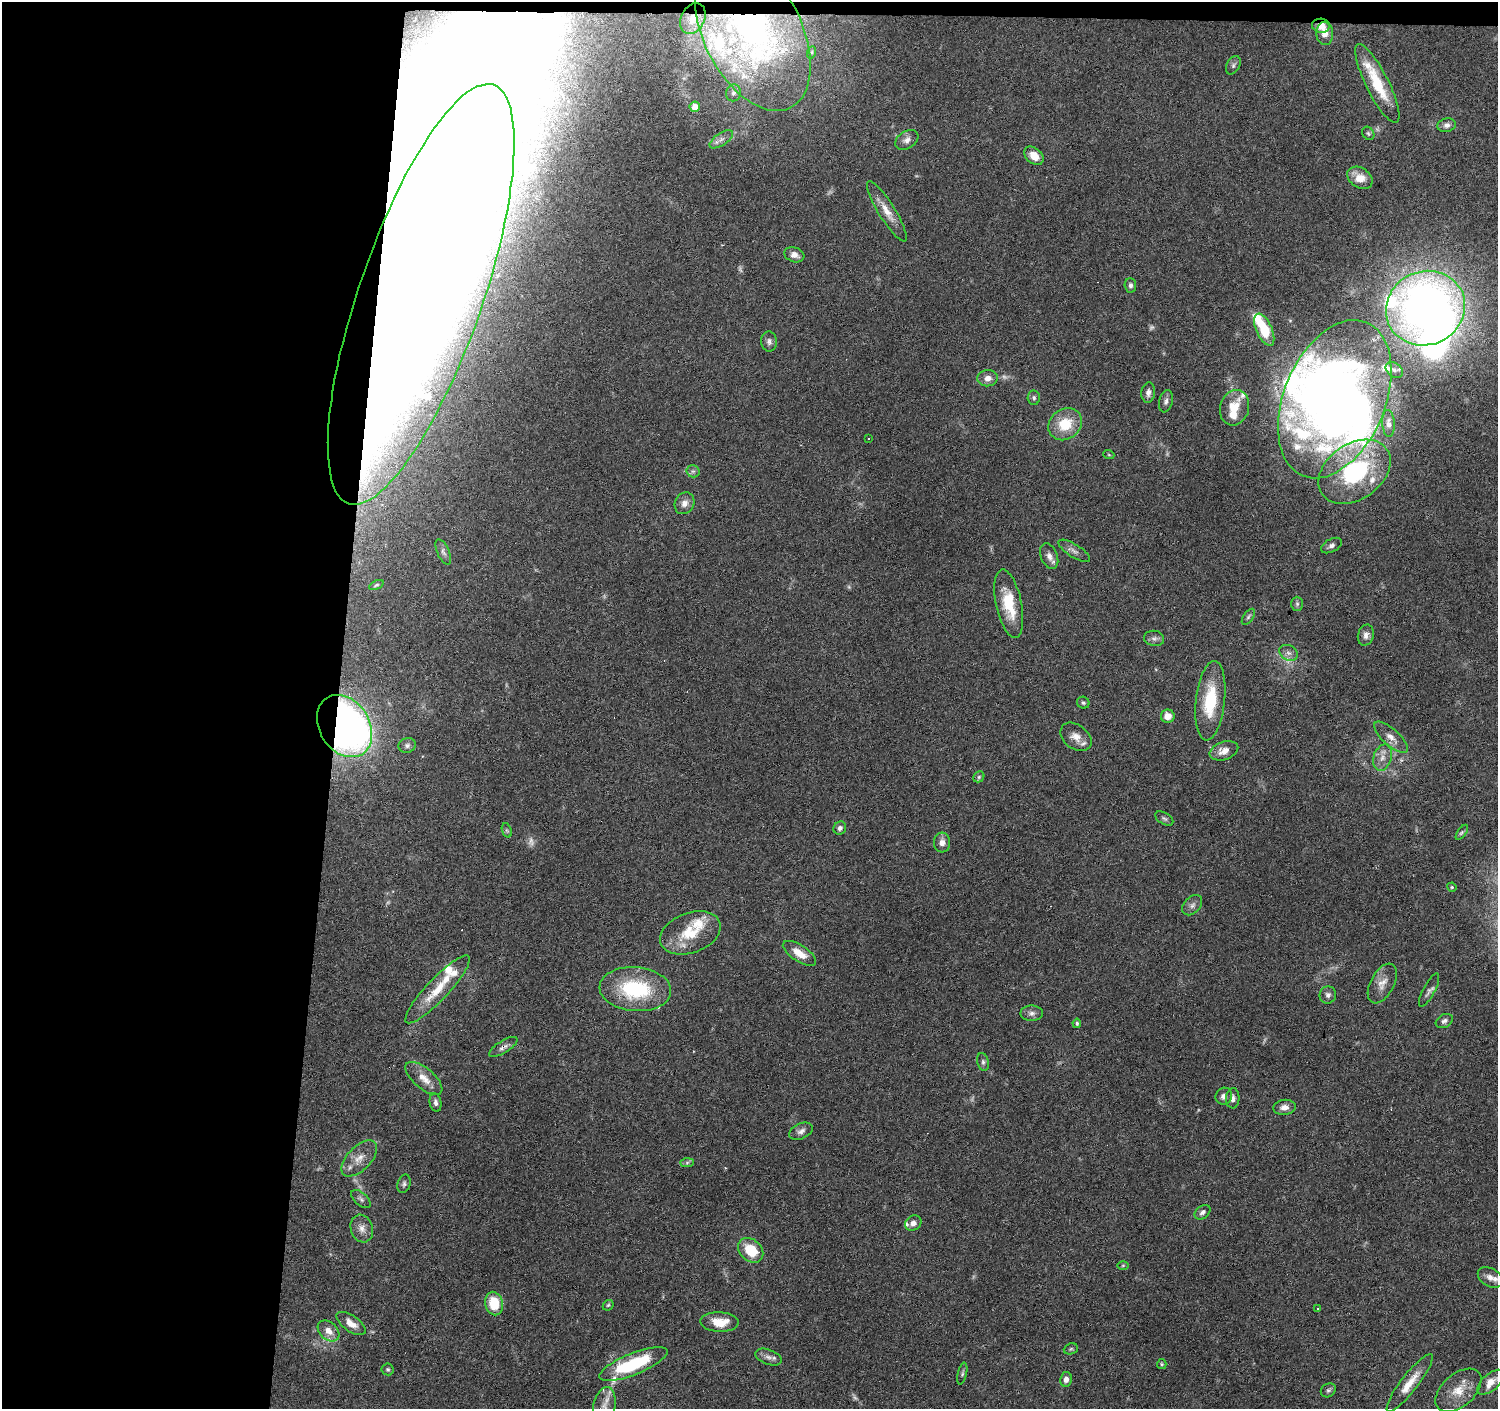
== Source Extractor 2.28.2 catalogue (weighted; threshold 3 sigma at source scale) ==
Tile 1 of 3 x 3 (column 1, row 1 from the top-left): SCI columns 1-1496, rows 3043-4449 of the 4493 x 4730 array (HDU 1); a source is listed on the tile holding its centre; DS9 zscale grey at full resolution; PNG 1500 x 1411 px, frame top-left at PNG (2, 2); each listed source drawn as its Kron ellipse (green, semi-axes under 4 px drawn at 4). Shown black and unused: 23% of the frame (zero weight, under 3 of 6 exposures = <1% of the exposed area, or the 3 px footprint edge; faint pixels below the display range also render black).
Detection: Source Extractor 2.28.2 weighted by HDU 2 'WHT'; one run over the whole footprint, this tile lists its part. Background 0.0874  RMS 0.0044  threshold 0.0182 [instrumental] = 3 sigma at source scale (4.09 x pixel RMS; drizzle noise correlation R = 1.36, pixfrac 0.8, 0.0396/0.0396 arcsec/px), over >= 5 px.
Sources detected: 163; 11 too faint to see at this stretch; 17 inside a brighter object's white glare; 5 cosmic-ray / hot-pixel residue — neither listed nor drawn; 20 inside a brighter listed object's ellipse — not listed separately; the other 110 listed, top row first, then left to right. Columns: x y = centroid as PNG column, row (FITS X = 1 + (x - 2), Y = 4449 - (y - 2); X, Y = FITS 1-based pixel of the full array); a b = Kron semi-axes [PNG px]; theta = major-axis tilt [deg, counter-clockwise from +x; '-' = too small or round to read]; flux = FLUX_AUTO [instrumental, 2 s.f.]
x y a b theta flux
693 19 16 11 62 5.2
1321 26 9 7 -6 4.2
753 32 85 49 -64 140
1325 34 11 8 -87 4
812 52 6 4 71 0.53
1233 65 10 6 60 1.2
1377 83 44 11 -63 17
733 93 8 7 - 1.4
695 107 5 5 - 2.9
1447 125 9 7 13 1.9
1368 133 7 5 -57 0.75
721 139 13 6 34 2.1
907 140 13 8 33 2.4
1034 156 11 7 -40 4.8
1360 178 14 10 -34 5.7
887 211 35 8 -58 6
794 255 10 7 -19 2.6
1130 285 7 5 -87 1.2
421 294 222 61 71 2000
1425 308 40 37 24 320
1264 330 17 8 -65 14
769 341 10 8 -82 1.6
1394 370 9 6 -36 1.4
988 378 10 8 8 3.1
1148 392 10 7 84 1.8
1034 398 7 6 - 1
1335 399 83 50 67 350
1166 401 11 6 76 1.6
1234 408 18 14 75 7.7
1388 423 13 6 -86 1.6
1065 424 18 15 37 12
869 438 2 2 - 0.35
1109 455 5 3 - 0.4
693 471 6 6 - 1.1
1354 472 39 27 35 45
685 503 11 9 61 2.8
1331 546 11 6 28 1.6
1074 551 18 6 -32 2.1
443 552 13 6 -65 1.5
1049 556 13 8 -68 2.7
376 585 8 4 25 0.63
1009 604 35 13 -78 15
1297 604 7 6 - 0.93
1248 617 9 5 54 0.91
1366 635 10 8 75 2.2
1154 638 10 7 -8 1.5
1289 653 9 7 -31 1.9
1210 701 40 14 83 21
1083 703 6 6 - 0.77
1168 716 7 6 - 3.6
344 726 33 25 -58 260
1076 737 17 12 -37 4.4
1391 737 21 8 -42 3.8
407 745 9 7 17 1.3
1224 751 15 9 19 4.5
1382 758 13 9 73 3.4
979 777 6 5 - 0.7
1164 818 10 5 -32 1
840 828 7 6 - 1.5
507 830 7 4 -69 0.67
1462 832 8 4 55 0.88
942 843 10 8 -87 2.8
1452 887 5 4 - 0.48
1192 905 12 8 46 2
690 933 31 20 20 16
799 953 19 8 -33 5.7
1382 984 21 12 62 4.6
438 989 45 11 47 13
635 989 36 22 -5 35
1429 990 18 6 62 1.6
1328 995 8 8 - 1.6
1032 1013 11 7 0 1.9
1444 1021 9 6 28 1.3
1077 1023 4 4 - 0.71
503 1047 16 6 32 2
983 1062 9 5 -76 1.1
424 1078 22 10 -40 5.1
1224 1096 9 8 - 2
1233 1098 10 6 87 1.8
436 1103 9 5 -79 1.6
1284 1107 11 7 7 2.7
801 1131 12 7 24 1.9
359 1158 22 12 45 5.5
687 1163 7 4 1 0.88
404 1184 9 6 73 1.1
361 1199 12 6 -43 1.3
1203 1212 9 6 38 1.5
913 1223 8 7 - 2.4
362 1229 14 11 -71 3.3
751 1250 14 10 -43 12
1123 1265 6 4 1 0.55
1490 1277 13 9 -31 2.9
494 1303 12 9 -78 12
608 1305 6 4 44 0.63
1318 1308 2 2 - 0.36
719 1322 19 10 -2 7.8
351 1323 17 8 -35 3.9
329 1331 12 8 -42 3.7
1071 1349 7 5 22 0.74
768 1357 14 7 -21 2.2
633 1364 36 10 22 30
1162 1364 5 4 - 0.53
388 1369 6 6 - 0.74
962 1374 11 4 77 0.93
1066 1379 7 6 - 2.3
1491 1382 16 8 42 5.3
1410 1383 36 8 52 7.5
1328 1390 8 6 34 1
1458 1390 27 16 41 8.8
604 1406 19 11 79 5.3
Overlapping masked pixels (flux is a lower limit): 6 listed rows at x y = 693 19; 1321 26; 753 32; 421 294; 344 726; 503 1047
Isophote crosses this tile's border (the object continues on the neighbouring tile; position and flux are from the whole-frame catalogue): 2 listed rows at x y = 1491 1382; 604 1406